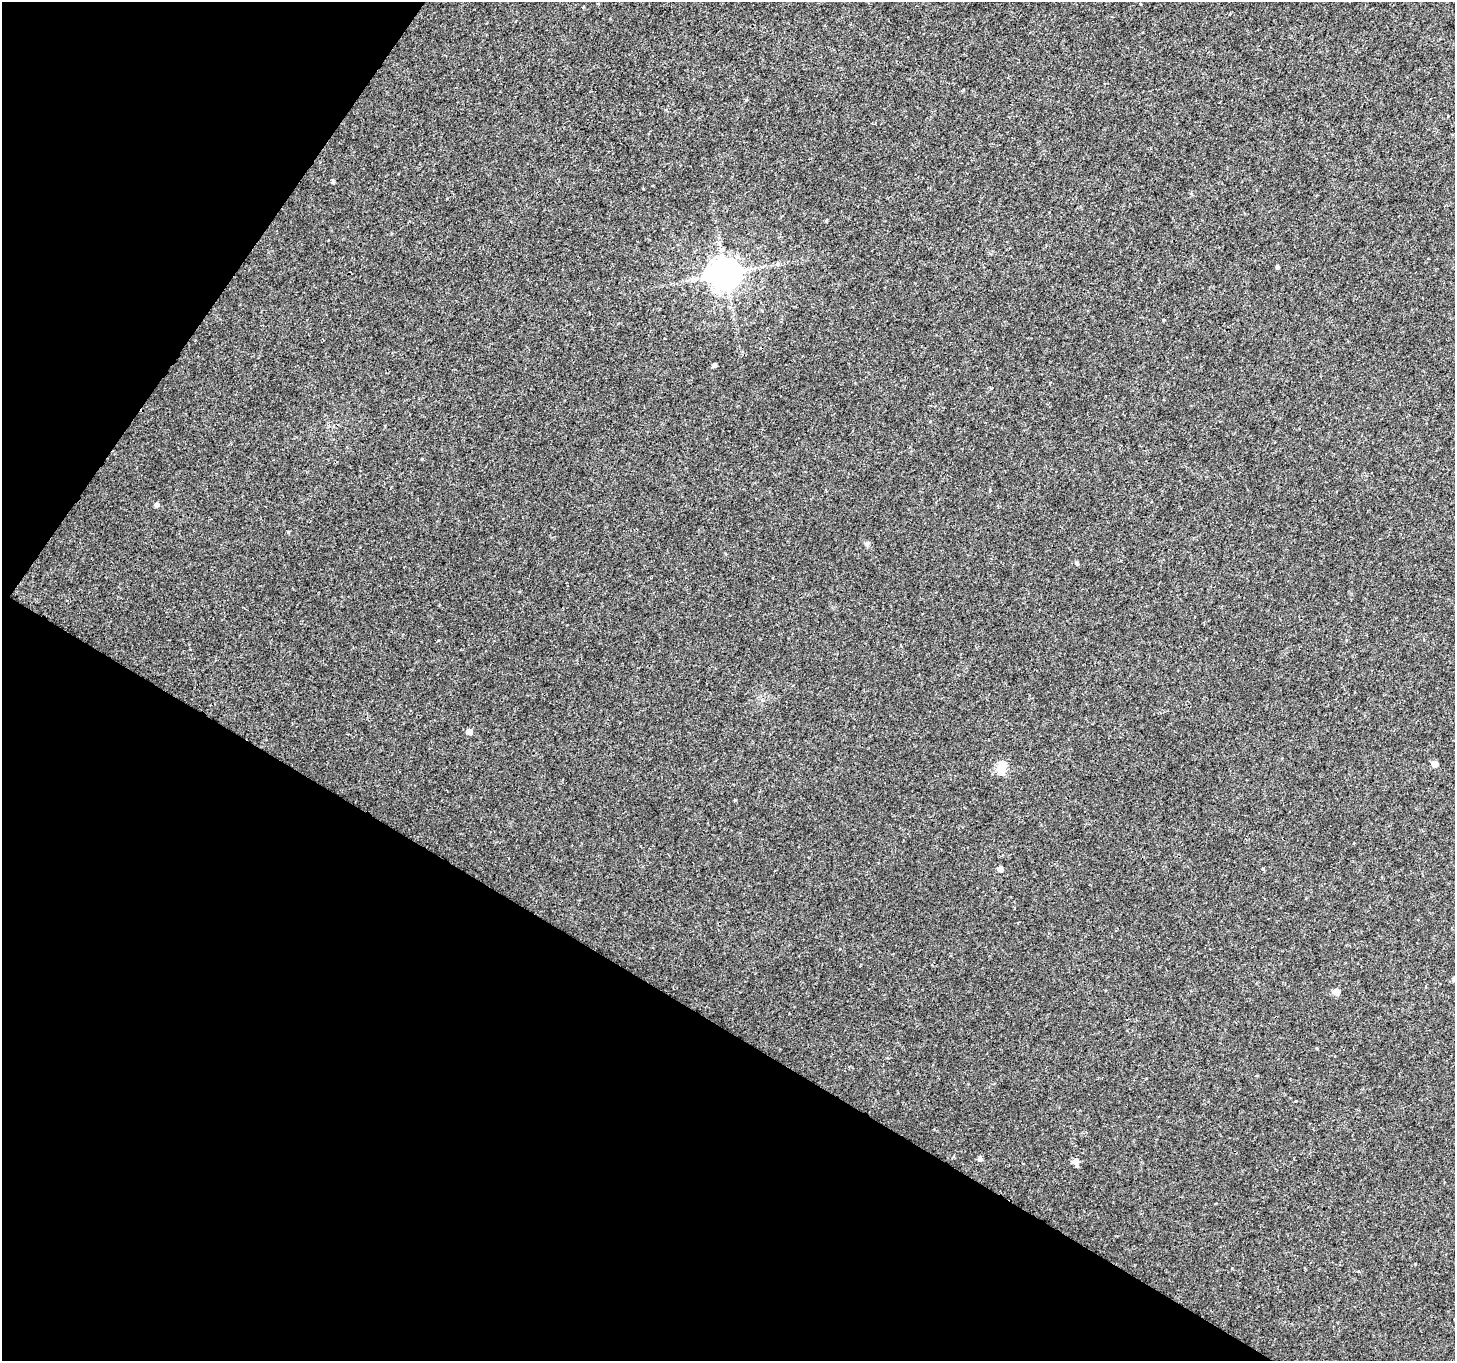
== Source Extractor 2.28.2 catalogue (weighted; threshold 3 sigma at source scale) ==
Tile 9 of 4 x 4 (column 1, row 3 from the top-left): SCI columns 67-1519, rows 1646-3004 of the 6025 x 6112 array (HDU 1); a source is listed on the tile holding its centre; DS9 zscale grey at full resolution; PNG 1457 x 1363 px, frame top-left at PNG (2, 2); no overlay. Shown black and unused: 31% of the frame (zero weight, under 3 of 4 exposures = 7% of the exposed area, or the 3 px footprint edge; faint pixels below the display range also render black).
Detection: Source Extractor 2.28.2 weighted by HDU 2 'WHT'; one run over the whole footprint, this tile lists its part. Background 0.00391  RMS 0.0031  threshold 0.0139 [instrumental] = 3 sigma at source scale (4.5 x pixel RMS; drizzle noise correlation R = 1.50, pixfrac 1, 0.0396/0.0396 arcsec/px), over >= 5 px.
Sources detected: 20; all 20 listed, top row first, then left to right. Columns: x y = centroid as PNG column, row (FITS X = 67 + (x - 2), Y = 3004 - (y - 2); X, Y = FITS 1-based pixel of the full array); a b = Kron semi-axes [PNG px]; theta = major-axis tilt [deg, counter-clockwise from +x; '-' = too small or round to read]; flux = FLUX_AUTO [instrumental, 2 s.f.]
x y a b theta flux
333 182 4 3 - 0.67
826 221 5 3 - 0.31
1277 267 4 3 - 0.72
725 274 10 9 - 540
714 365 4 3 - 0.82
157 505 5 4 - 1.1
288 532 5 3 - 0.23
867 544 7 5 59 0.7
1077 563 4 4 - 0.53
469 732 5 4 - 2.7
1435 764 5 5 - 3
1001 768 6 5 - 16
735 800 3 3 - 0.28
1000 869 4 4 - 2.4
1263 869 4 3 - 0.32
1454 979 5 5 - 0.98
1336 992 6 5 - 2.7
1257 1076 4 3 - 0.24
980 1159 5 5 - 0.93
1076 1162 8 5 -75 2.3
Isophote crosses this tile's border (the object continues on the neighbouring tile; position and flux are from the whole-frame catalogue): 1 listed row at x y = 1454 979
Unlisted compact peaks at least as high as the median listed source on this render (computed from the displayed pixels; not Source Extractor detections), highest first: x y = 422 459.